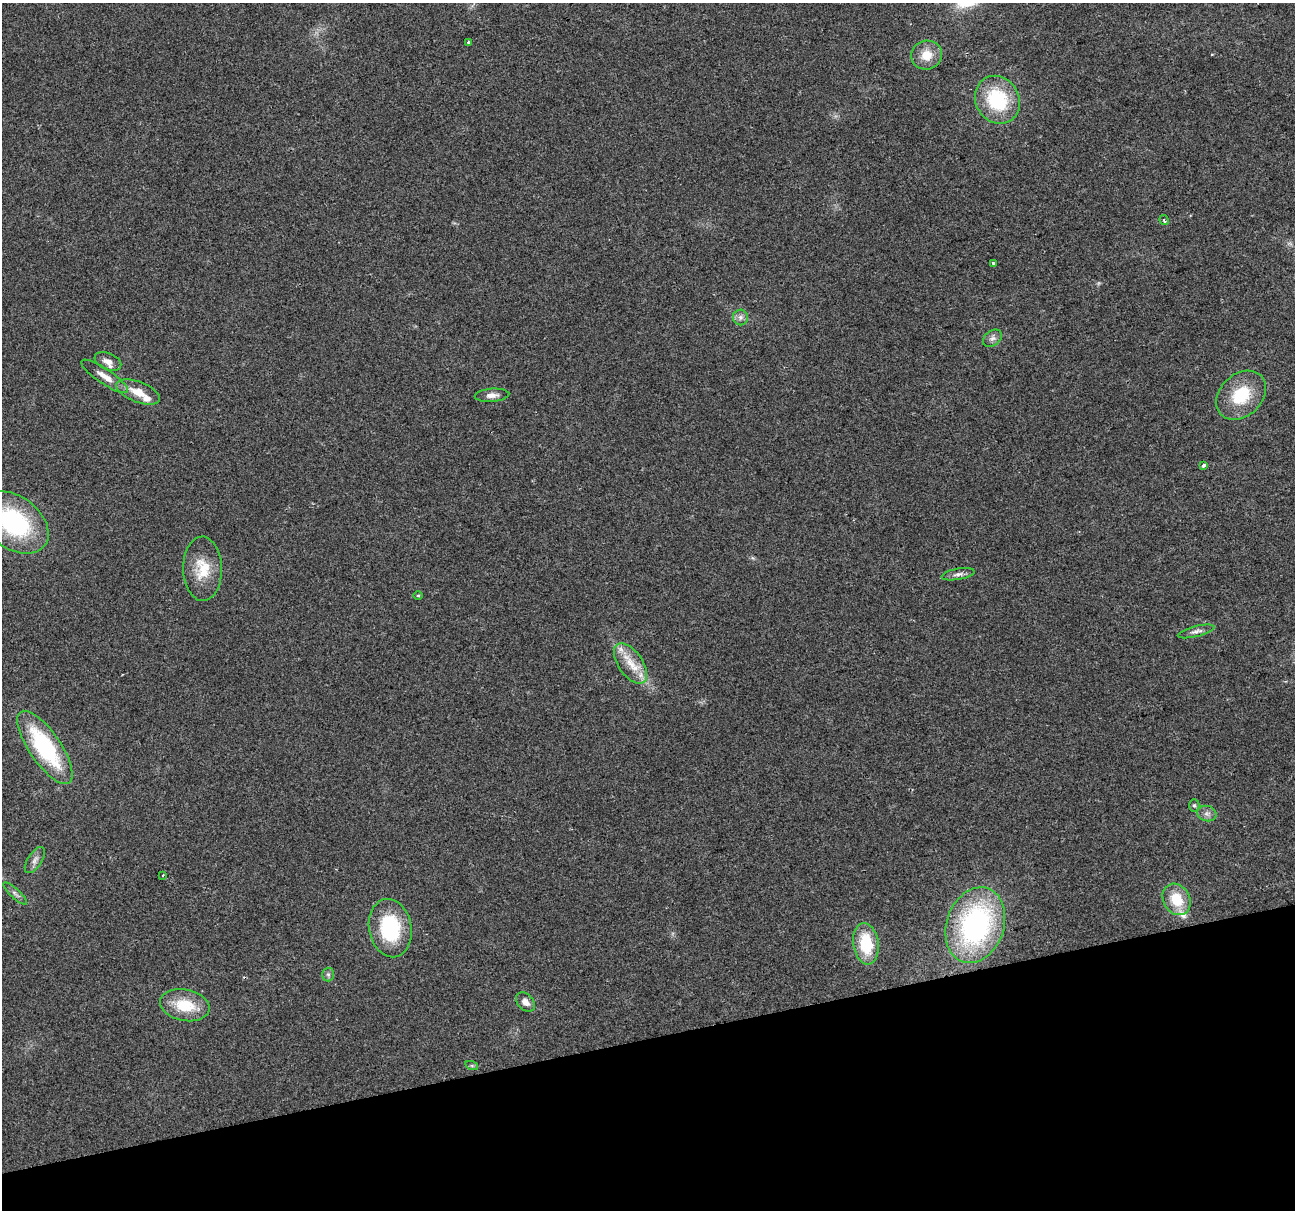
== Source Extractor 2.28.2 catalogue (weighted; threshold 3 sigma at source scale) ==
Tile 14 of 4 x 4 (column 2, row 4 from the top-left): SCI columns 1294-2586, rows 98-1305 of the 5173 x 4973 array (HDU 1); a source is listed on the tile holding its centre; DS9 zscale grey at full resolution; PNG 1297 x 1212 px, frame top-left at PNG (2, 3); each listed source drawn as its Kron ellipse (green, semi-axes under 4 px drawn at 4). Shown black and unused: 14% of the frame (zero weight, under 2 of 3 exposures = <1% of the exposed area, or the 3 px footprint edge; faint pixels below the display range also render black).
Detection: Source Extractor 2.28.2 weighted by HDU 2 'WHT'; one run over the whole footprint, this tile lists its part. Background 0.0557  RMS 0.0074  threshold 0.0334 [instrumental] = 3 sigma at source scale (4.5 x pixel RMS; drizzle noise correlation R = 1.50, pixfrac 1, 0.0396/0.0396 arcsec/px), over >= 5 px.
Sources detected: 37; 4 inside a brighter listed object's ellipse — not listed separately; the other 33 listed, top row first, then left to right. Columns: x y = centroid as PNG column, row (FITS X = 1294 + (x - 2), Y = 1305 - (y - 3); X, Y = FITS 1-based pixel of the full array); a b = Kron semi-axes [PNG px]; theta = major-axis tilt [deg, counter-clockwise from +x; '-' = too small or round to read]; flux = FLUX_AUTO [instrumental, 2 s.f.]
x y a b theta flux
469 42 3 3 - 3.6
927 55 16 14 15 13
997 100 25 21 -59 51
1164 220 5 3 - 0.89
993 263 3 3 - 3.2
740 317 8 7 - 3
992 338 10 7 35 3.1
108 361 14 8 -24 5
105 376 27 7 -34 7.8
138 392 23 10 -21 12
492 395 17 6 4 4.5
1241 395 28 21 44 32
1204 465 4 4 - 3.8
14 522 39 26 -37 87
202 569 32 19 -89 22
958 574 16 5 10 3.5
418 595 4 3 - 0.73
1196 631 19 5 14 3.3
631 663 23 12 -55 15
45 747 43 16 -56 76
1194 805 6 5 - 1.3
1207 813 10 7 -14 3.3
35 860 15 7 57 4
163 875 3 3 - 0.76
15 894 15 5 -43 2.7
1177 899 16 13 -59 20
975 925 39 28 71 160
390 928 29 21 -80 55
866 944 21 12 -82 33
328 974 7 6 - 1.8
526 1002 11 7 -47 4.3
185 1005 25 15 -11 25
472 1066 6 4 -19 1.2
Isophote crosses this tile's border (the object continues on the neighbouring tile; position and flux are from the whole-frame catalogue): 1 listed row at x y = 14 522